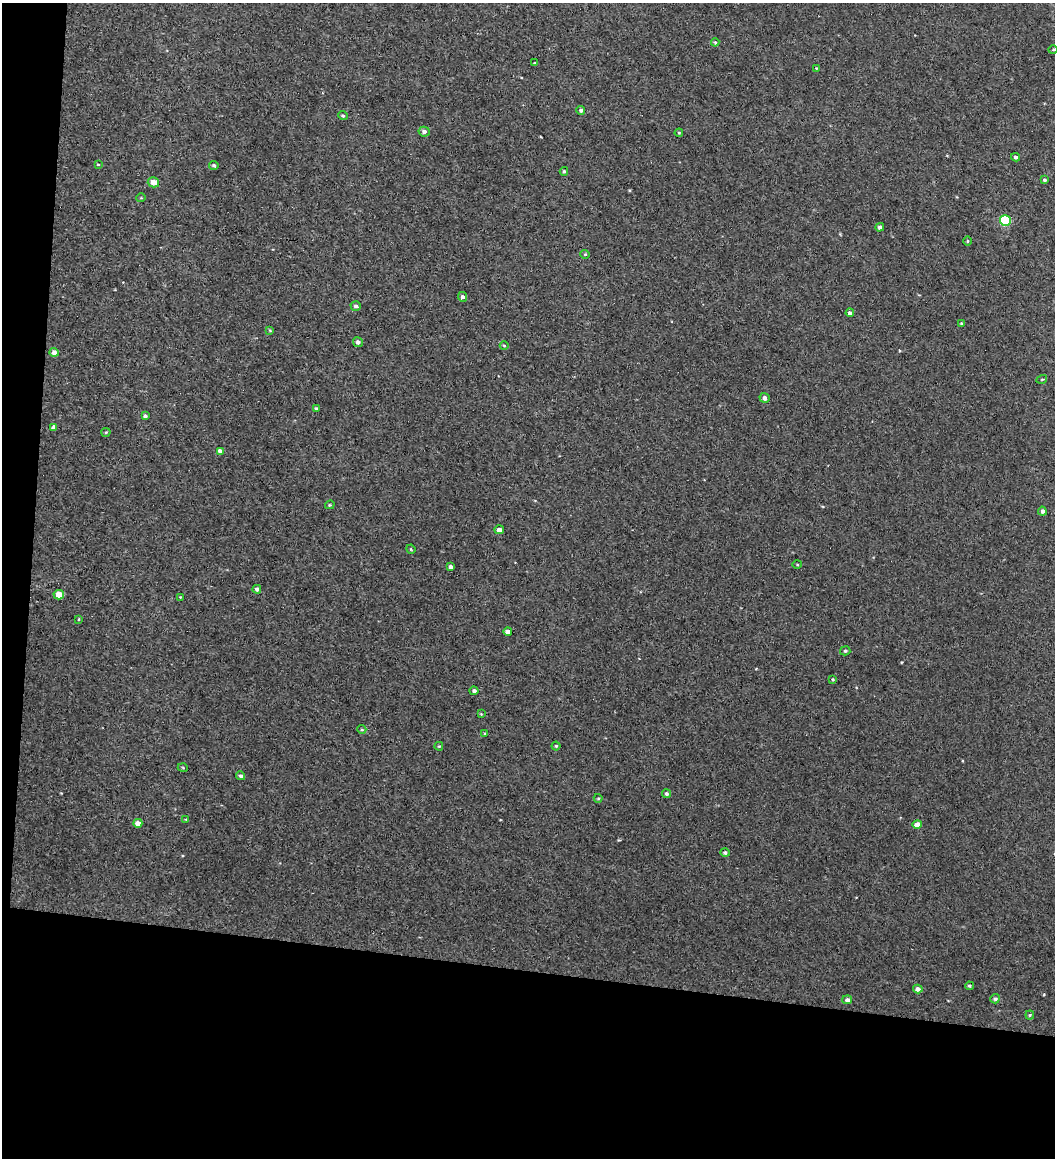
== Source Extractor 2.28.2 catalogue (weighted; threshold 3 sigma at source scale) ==
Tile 3 of 2 x 2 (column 1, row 2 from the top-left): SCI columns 70-1122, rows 1-1156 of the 2265 x 2311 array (HDU 1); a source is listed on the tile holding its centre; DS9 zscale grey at full resolution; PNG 1057 x 1160 px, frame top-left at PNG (2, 3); each listed source drawn as its Kron ellipse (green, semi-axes under 4 px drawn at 4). Shown black and unused: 19% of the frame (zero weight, under 2 of 3 exposures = <1% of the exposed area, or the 3 px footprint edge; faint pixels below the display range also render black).
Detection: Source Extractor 2.28.2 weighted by HDU 2 'WHT'; one run over the whole footprint, this tile lists its part. Background 0.0372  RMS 0.74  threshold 3.32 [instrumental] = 3 sigma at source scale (4.5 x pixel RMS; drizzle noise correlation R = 1.50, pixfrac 1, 0.05/0.05 arcsec/px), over >= 5 px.
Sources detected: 66; all 66 listed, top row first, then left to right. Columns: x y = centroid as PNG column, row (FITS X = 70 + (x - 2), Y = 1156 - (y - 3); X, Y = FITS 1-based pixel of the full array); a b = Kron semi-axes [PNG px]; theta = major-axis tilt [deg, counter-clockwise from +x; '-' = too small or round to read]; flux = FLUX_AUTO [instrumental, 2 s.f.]
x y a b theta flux
715 42 4 3 - 100
1053 50 4 3 - 63
535 62 4 2 - 54
816 68 4 3 - 63
581 110 4 4 - 160
343 116 5 4 - 140
424 132 6 5 - 250
679 133 4 4 - 72
1016 157 4 4 - 200
98 165 4 2 - 62
214 165 4 4 - 150
564 171 4 3 - 100
1044 180 3 3 - 120
153 182 6 5 - 710
141 198 4 4 - 82
1005 220 5 5 - 5300
880 227 4 4 - 200
968 241 4 3 - 71
585 254 5 4 - 89
462 297 5 4 - 230
356 306 5 4 - 180
850 313 4 3 - 180
961 324 4 3 - 85
270 330 3 3 - 64
358 342 5 5 - 230
504 346 4 4 - 84
54 352 4 4 - 460
1042 379 5 3 - 63
765 398 5 5 - 300
316 409 4 3 - 150
145 416 4 4 - 160
54 427 4 4 - 300
106 432 4 4 - 88
220 451 4 4 - 310
330 505 5 3 - 77
1042 511 4 4 - 250
499 530 5 4 - 430
411 549 5 4 - 78
797 565 5 3 - 74
451 567 4 3 - 220
257 589 4 4 - 240
59 595 5 4 - 1700
180 597 3 3 - 48
79 619 3 3 - 170
508 632 4 4 - 420
845 651 5 4 - 120
833 679 4 3 - 73
474 691 4 4 - 190
481 714 3 3 - 55
362 729 4 4 - 81
485 733 4 3 - 89
439 746 4 3 - 76
556 746 4 4 - 85
183 768 5 3 - 64
241 776 4 4 - 150
666 794 4 4 - 180
598 798 4 4 - 85
186 819 3 3 - 57
138 823 4 4 - 550
917 825 5 4 - 680
725 852 5 4 - 150
969 986 4 3 - 99
918 989 5 4 - 310
995 999 5 4 - 160
847 1000 5 4 - 220
1030 1015 4 4 - 89